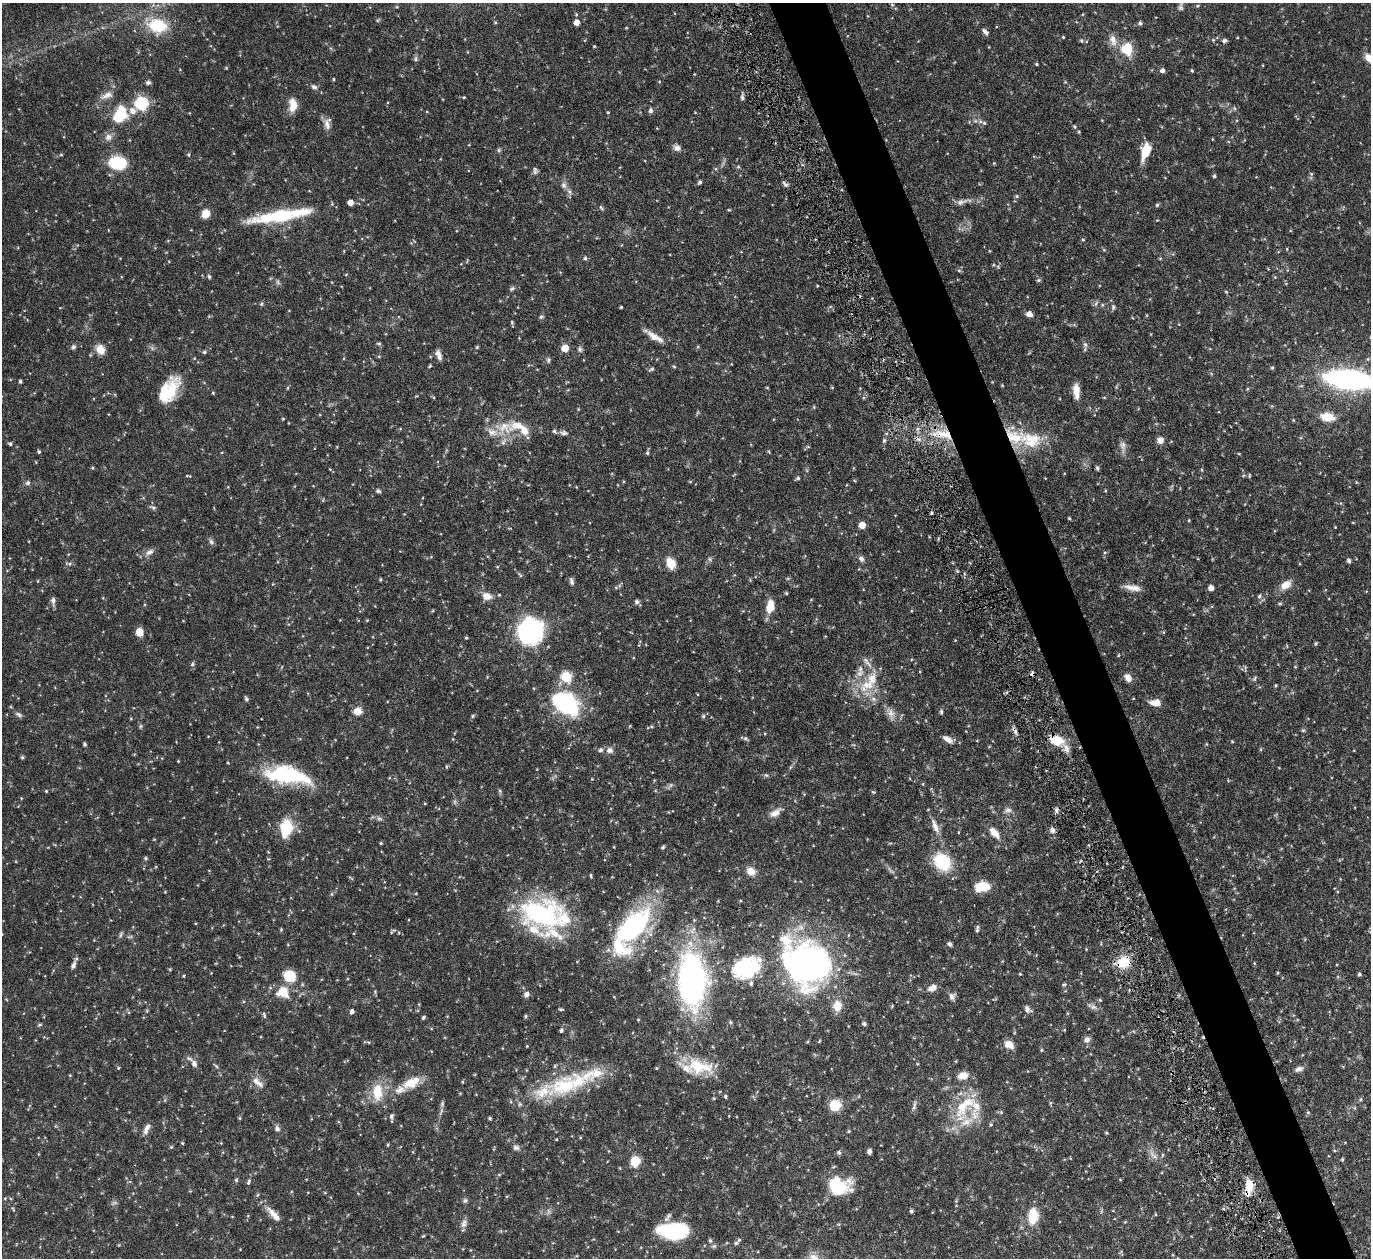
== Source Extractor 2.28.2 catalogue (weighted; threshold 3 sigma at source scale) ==
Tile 6 of 4 x 4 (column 2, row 2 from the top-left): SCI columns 1423-2791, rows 2817-4072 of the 5533 x 5491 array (HDU 1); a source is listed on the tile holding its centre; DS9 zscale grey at full resolution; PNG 1373 x 1260 px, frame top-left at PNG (2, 3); no overlay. Shown black and unused: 4% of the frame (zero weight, under 5 of 9 exposures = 3% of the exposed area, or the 3 px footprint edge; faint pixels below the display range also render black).
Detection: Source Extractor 2.28.2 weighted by HDU 2 'WHT'; one run over the whole footprint, this tile lists its part. Background 0.099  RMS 0.0037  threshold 0.0152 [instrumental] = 3 sigma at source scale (4.09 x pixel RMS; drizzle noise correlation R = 1.36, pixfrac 0.8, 0.05/0.05 arcsec/px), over >= 5 px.
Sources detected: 316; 1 too faint to see at this stretch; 3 inside a brighter object's white glare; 2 cosmic-ray / hot-pixel residue — not listed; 23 inside a brighter listed object's ellipse — not listed separately; the other 287 listed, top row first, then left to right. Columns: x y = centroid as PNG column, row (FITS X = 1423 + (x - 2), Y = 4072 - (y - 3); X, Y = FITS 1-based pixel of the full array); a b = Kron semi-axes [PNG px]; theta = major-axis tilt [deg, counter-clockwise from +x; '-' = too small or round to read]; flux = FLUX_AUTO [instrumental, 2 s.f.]
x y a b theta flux
892 5 5 5 - 0.42
1180 8 7 7 - 0.86
576 22 5 5 - 2.6
1140 23 5 5 - 0.64
158 26 18 13 -10 13
985 31 9 5 -45 0.96
1063 37 4 3 - 0.29
1113 40 16 9 -76 2.8
1213 40 4 4 - 0.31
1082 41 5 3 - 0.39
1224 41 6 5 - 0.68
594 46 5 3 - 0.3
1127 49 8 7 - 13
1369 58 12 9 -21 3.5
416 59 6 5 - 0.62
1036 64 4 4 - 0.37
1162 71 6 5 - 0.99
1192 71 5 3 - 0.34
333 79 4 3 - 0.35
148 82 6 5 - 0.65
314 87 9 5 -28 0.95
107 95 17 7 20 2
464 97 4 3 - 0.29
742 97 7 5 -64 0.67
141 104 6 6 - 44
293 105 16 9 -88 4.1
650 110 6 5 - 0.87
608 112 3 3 - 0.29
120 115 20 15 63 10
984 123 5 4 - 0.43
327 124 17 8 86 2.1
1075 127 5 3 - 0.38
108 137 10 8 -85 1.7
677 148 9 7 -28 1.4
499 150 6 5 - 0.5
1146 151 15 8 72 7.4
61 155 5 3 - 0.33
189 155 5 4 - 0.4
118 163 16 12 -9 15
738 167 6 4 0 0.39
535 170 10 5 -85 0.84
1311 174 5 5 - 0.5
1214 176 4 4 - 0.52
700 182 5 4 - 0.6
785 184 8 4 -18 0.77
563 185 8 7 - 1.1
569 192 7 5 -68 0.93
1017 196 5 4 - 0.46
960 202 11 6 2 1.4
350 203 5 4 - 2.3
1157 205 5 4 - 0.47
601 208 8 4 -52 0.49
205 214 8 6 66 4.3
281 215 70 14 10 21
1083 240 4 4 - 0.36
1104 250 6 3 -18 0.36
585 258 5 4 - 0.6
959 270 6 4 -1 0.4
209 277 6 4 -64 0.46
1038 280 5 4 - 0.52
817 286 3 2 - 0.26
512 289 7 5 47 0.61
261 304 5 4 - 0.47
621 307 3 3 - 0.3
1113 307 6 5 - 0.61
1029 314 7 6 - 1.7
541 317 5 5 - 0.61
512 322 7 3 -82 0.4
655 337 22 7 -30 3.1
379 344 6 4 -6 0.48
1085 345 7 5 -69 0.85
73 347 7 5 61 0.72
477 347 4 3 - 0.38
698 347 5 3 - 0.31
565 348 5 5 - 5.6
580 349 6 5 - 0.7
100 350 9 7 -62 4.2
204 352 4 4 - 0.5
439 355 12 5 -69 1.6
548 360 7 5 -71 0.6
430 366 4 3 - 0.37
674 366 5 3 - 0.33
1272 368 4 4 - 0.4
652 369 7 4 20 0.59
1349 379 29 11 -6 100
20 381 4 3 - 0.51
1002 385 4 3 - 0.25
1247 389 5 3 - 0.31
1076 391 16 6 -85 3.7
169 392 40 15 58 11
213 393 4 4 - 0.32
1327 417 15 9 -9 5.1
283 419 4 3 - 0.31
504 427 34 15 -7 8.9
554 431 6 5 - 0.59
564 433 9 6 -12 1
940 434 20 11 -7 6.5
884 440 6 5 - 0.52
1031 440 33 22 -11 12
1160 440 7 7 - 2
10 444 4 4 - 0.52
1123 445 11 8 -86 1.5
39 452 4 4 - 0.51
769 452 5 3 - 0.29
647 453 5 4 - 0.46
1239 454 5 3 - 0.27
92 468 4 4 - 0.34
1097 468 5 4 - 0.56
1202 470 5 3 - 0.34
188 476 9 2 -14 0.37
1249 476 6 3 90 0.32
798 478 5 4 - 0.59
28 483 7 6 - 0.8
378 491 6 4 -19 0.75
153 508 6 5 - 0.63
931 513 3 3 - 0.46
1069 518 3 3 - 0.34
1189 520 4 3 - 0.28
862 525 5 5 - 4.2
211 542 8 5 -62 0.81
149 552 13 7 31 1.5
1105 552 5 3 - 0.36
710 559 7 4 -89 0.56
861 559 8 6 -56 1
1349 560 5 5 - 0.65
671 563 11 8 -60 5.1
380 580 3 3 - 0.4
571 581 9 5 -73 0.88
1286 585 14 9 33 3.3
1132 588 21 7 -10 2.7
1211 588 4 4 - 2
786 593 4 3 - 0.36
487 596 13 10 -14 2.8
1259 596 6 4 67 0.59
53 601 11 6 87 1.1
637 601 6 5 - 0.93
1280 604 5 4 - 0.45
770 607 13 8 78 5.3
530 631 12 11 - 170
139 632 7 7 - 3.4
466 638 5 3 - 0.32
1316 643 5 4 - 0.37
1119 655 5 3 - 0.25
867 662 20 5 -52 1.8
192 664 5 4 - 0.54
859 673 10 8 60 1.9
566 677 6 5 - 24
1128 678 10 7 -56 2.1
1254 679 6 4 73 0.54
868 685 29 14 31 8.1
1276 685 5 3 - 0.31
246 699 5 4 - 0.69
873 699 6 6 - 0.94
1153 703 11 7 -27 2
567 704 34 21 -36 28
357 711 10 9 - 2.6
941 712 6 4 -72 0.48
891 713 13 9 -76 2.1
19 715 10 5 -34 0.78
472 716 5 3 - 0.39
703 716 5 5 - 0.56
140 726 6 4 88 0.46
651 727 5 3 - 0.42
1303 730 5 5 - 0.42
745 738 7 5 1 0.64
948 739 13 6 -28 2
1056 740 15 10 -14 7.5
1232 741 5 3 - 0.27
84 744 5 4 - 0.47
989 747 5 3 - 0.25
600 750 6 5 - 0.8
609 750 9 8 - 1.4
22 757 5 4 - 0.44
178 761 4 3 - 0.27
228 763 3 2 - 0.27
287 775 45 16 -8 29
766 775 6 4 -42 0.45
592 779 3 3 - 0.21
923 784 5 3 - 0.26
46 791 3 3 - 0.33
500 791 6 4 -71 0.46
873 792 6 3 -18 0.35
1008 810 11 7 14 1.2
1056 810 7 4 90 0.74
775 813 14 8 33 2.7
379 819 8 4 -8 0.79
935 826 22 7 -69 2.8
286 828 16 10 79 13
1052 830 7 6 - 1.1
994 833 16 7 -49 3.2
381 843 4 3 - 0.35
663 847 5 4 - 0.57
145 858 5 4 - 0.49
942 862 16 13 -45 17
751 871 10 8 -26 2.8
591 875 6 3 -81 0.36
982 887 13 8 7 8.8
332 894 5 3 - 0.33
544 914 58 32 -10 48
632 928 41 25 18 31
281 929 5 3 - 0.29
977 929 8 4 82 0.67
121 935 8 4 80 0.61
950 944 6 5 - 0.69
1086 949 4 3 - 0.24
1123 962 16 13 15 6.8
806 963 45 39 -33 120
73 965 10 5 66 1.1
746 967 41 28 23 24
1020 974 3 3 - 0.27
1359 974 4 3 - 0.52
184 976 4 3 - 0.29
290 976 10 9 - 11
692 980 46 23 -87 100
1064 985 6 3 0 0.37
932 988 9 6 24 2.7
283 992 13 12 - 6.1
527 994 6 6 - 1.3
952 996 9 8 - 1.3
1100 1000 4 4 - 0.35
837 1006 10 8 -86 4.9
1092 1007 15 6 -21 1.2
561 1009 7 3 -3 0.4
1027 1009 10 6 -46 1.1
147 1011 6 3 -72 0.32
352 1012 5 4 - 0.99
264 1015 9 4 -71 0.53
525 1016 4 4 - 0.44
423 1017 5 4 - 0.48
638 1020 4 3 - 0.26
40 1024 5 5 - 0.5
864 1024 6 5 - 0.54
561 1030 4 4 - 0.69
1087 1039 8 7 - 1.3
1009 1045 11 8 -34 2.7
527 1046 4 4 - 0.25
1041 1050 5 3 - 0.35
194 1064 10 7 -66 1.4
216 1066 6 4 -45 0.44
699 1066 36 17 -10 12
118 1068 4 4 - 0.33
1299 1069 10 6 19 1.3
258 1082 19 7 -40 2.4
411 1083 23 11 25 6.4
564 1086 42 27 19 21
377 1092 19 11 88 7.8
725 1096 6 3 -84 0.39
714 1098 4 4 - 0.36
1360 1099 5 4 - 0.44
1050 1103 6 4 89 0.39
442 1104 8 4 -82 0.68
835 1105 10 10 - 7.4
914 1106 13 4 72 0.96
962 1106 34 17 76 13
1001 1112 5 4 - 0.4
1308 1112 5 3 - 0.3
391 1116 7 6 - 0.91
239 1118 5 4 - 0.35
490 1118 4 3 - 0.44
991 1124 5 5 - 0.47
277 1128 8 7 - 1.1
147 1129 15 6 66 1.7
849 1131 4 4 - 0.35
1106 1133 5 3 - 0.29
182 1143 4 4 - 0.33
221 1143 4 4 - 0.24
388 1145 5 3 - 0.31
516 1148 9 7 -13 0.98
839 1152 5 5 - 0.74
869 1152 4 4 - 1.3
1153 1155 15 4 -47 1.5
1342 1159 4 3 - 0.37
635 1161 7 6 - 12
236 1180 5 5 - 0.43
248 1182 8 5 64 0.65
838 1185 22 16 -12 15
1249 1186 18 8 87 4.9
465 1200 8 5 62 0.62
13 1209 7 3 -59 0.37
911 1211 4 4 - 0.6
274 1215 26 8 -47 3.5
1033 1216 18 10 87 7.9
464 1223 13 7 76 1.4
671 1231 28 17 -14 22
739 1240 7 5 44 0.67
710 1241 7 5 -63 0.58
714 1246 5 5 - 0.53
Overlapping masked pixels (flux is a lower limit): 4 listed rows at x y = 940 434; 1056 740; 1123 962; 1249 1186
Isophote crosses this tile's border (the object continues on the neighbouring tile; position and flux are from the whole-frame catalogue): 2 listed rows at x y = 1369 58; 1349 379